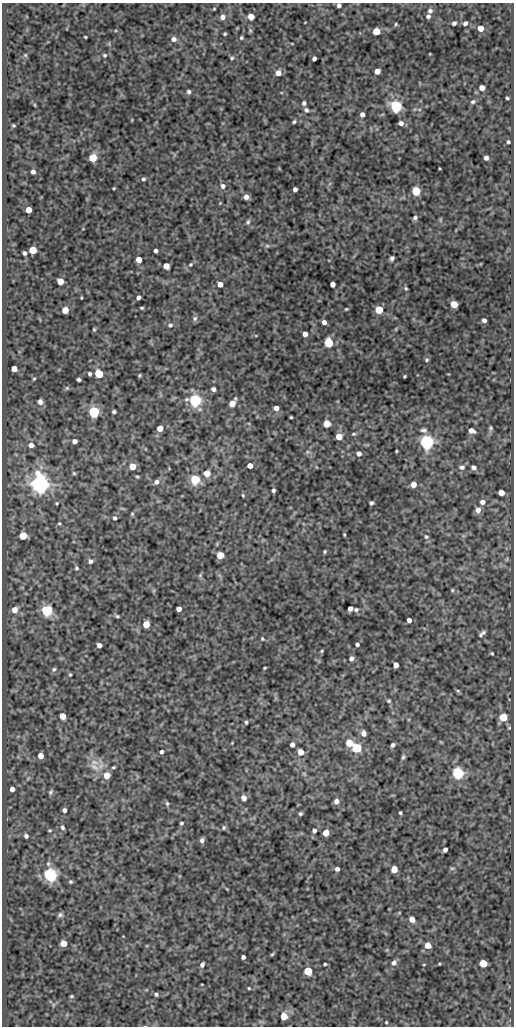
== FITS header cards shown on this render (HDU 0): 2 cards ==
NAXIS1  =                  512
NAXIS2  =                 1024

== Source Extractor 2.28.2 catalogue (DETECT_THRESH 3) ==
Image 512 x 1024 px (HDU 0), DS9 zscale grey, 1 PNG px = 1 image px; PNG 516 x 1028 px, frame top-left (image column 1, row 1024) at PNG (2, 3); no overlay
Background 76.1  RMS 0.49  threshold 1.47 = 3 sigma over >= 5 px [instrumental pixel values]
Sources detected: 220; all 220 listed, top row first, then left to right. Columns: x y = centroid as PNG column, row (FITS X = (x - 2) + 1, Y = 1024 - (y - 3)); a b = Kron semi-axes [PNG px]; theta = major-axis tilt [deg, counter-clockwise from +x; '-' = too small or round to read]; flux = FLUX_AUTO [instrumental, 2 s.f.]
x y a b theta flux
339 5 4 4 - 100
214 9 4 3 - 29
430 11 6 6 - 100
428 16 5 5 - 98
223 17 6 6 - 160
251 17 5 5 - 460
454 23 5 4 - 80
465 23 5 4 - 100
396 24 5 4 - 41
481 28 5 5 - 380
376 31 5 5 - 930
225 34 3 3 - 44
85 37 3 2 - 34
241 38 5 4 - 50
173 39 6 6 - 150
292 44 4 3 - 23
25 55 5 5 - 39
105 55 6 5 - 60
232 58 5 5 - 55
314 58 4 4 - 110
377 71 5 5 - 290
278 73 5 5 - 250
482 88 5 4 - 250
189 92 5 5 - 71
507 98 3 3 - 46
473 102 6 5 - 69
304 103 5 4 - 79
35 105 5 3 - 29
396 106 6 5 - 6000
306 110 6 5 - 72
362 114 5 4 - 130
294 122 4 4 - 51
401 123 5 5 - 130
13 125 3 2 - 31
508 142 4 3 - 50
93 158 5 5 - 1300
486 158 4 4 - 120
33 172 4 4 - 98
143 179 5 5 - 65
223 186 6 6 - 130
114 188 3 2 - 31
295 189 4 4 - 130
416 191 5 5 - 1900
246 197 5 4 - 180
220 203 4 4 - 25
28 210 5 4 - 460
415 218 5 5 - 80
248 222 8 5 63 72
267 246 6 5 - 56
33 250 5 5 - 950
156 251 4 4 - 76
24 253 4 3 - 87
392 258 5 4 - 94
139 259 5 4 - 390
190 264 5 5 - 44
166 266 5 5 - 310
60 281 5 5 - 480
220 284 5 4 - 240
332 284 4 4 - 210
406 288 5 4 - 49
138 297 4 4 - 100
454 304 5 5 - 650
142 308 4 3 - 41
346 309 3 3 - 37
65 310 5 5 - 640
379 310 5 5 - 1300
195 318 7 6 - 90
484 320 4 4 - 100
324 322 4 4 - 140
170 325 6 5 - 77
94 329 5 4 - 39
396 329 6 3 72 36
305 334 4 4 - 190
329 343 5 5 - 2100
427 360 5 5 - 54
14 369 5 4 - 320
89 374 4 3 - 71
99 374 5 5 - 1400
139 375 4 3 - 37
404 376 3 3 - 36
34 379 4 3 - 34
79 379 4 3 - 69
67 388 6 5 - 47
213 389 4 4 - 120
195 400 5 5 - 7600
40 402 6 5 - 120
232 403 7 5 56 400
276 408 5 4 - 190
94 412 5 5 - 5400
114 412 4 3 - 62
291 417 3 3 - 37
327 423 5 5 - 670
160 428 5 5 - 440
490 428 6 5 - 56
424 430 8 6 -6 86
471 431 6 4 -24 180
353 434 5 4 - 44
339 437 5 5 - 420
74 441 4 4 - 140
426 442 6 5 - 13000
31 445 6 5 - 150
396 451 3 2 - 31
307 452 6 4 45 57
359 454 4 4 - 140
132 466 5 5 - 560
250 466 5 4 - 240
462 467 7 6 - 100
474 467 6 5 - 100
74 473 5 4 - 44
207 473 5 5 - 570
137 476 4 4 - 37
195 480 5 5 - 2700
156 482 7 6 - 120
40 484 6 6 - 29000
413 484 5 5 - 300
273 490 4 3 - 75
501 493 5 5 - 320
243 495 4 3 - 36
482 502 5 5 - 150
57 503 4 3 - 37
371 503 4 3 - 62
478 510 7 6 - 180
132 514 5 4 - 39
115 518 5 5 - 64
59 523 4 4 - 41
344 535 3 2 - 33
23 536 5 5 - 830
426 537 6 6 - 69
325 552 3 3 - 43
220 555 5 5 - 720
507 559 6 4 71 39
90 561 6 5 - 86
76 568 5 5 - 53
200 575 6 5 - 49
452 590 5 4 - 40
350 608 4 4 - 170
179 609 4 4 - 220
14 610 5 5 - 330
356 610 6 5 - 71
47 611 5 5 - 5200
117 616 6 4 -10 53
409 620 4 4 - 150
146 624 5 5 - 710
483 632 7 6 - 72
481 635 5 5 - 47
262 639 5 4 - 42
357 644 4 4 - 74
99 645 4 4 - 150
322 651 4 3 - 37
492 653 3 3 - 38
351 658 5 5 - 130
396 665 5 4 - 250
265 668 3 2 - 32
54 669 6 5 - 65
70 675 4 3 - 41
458 691 6 4 -17 45
389 701 5 4 - 51
63 716 5 5 - 490
503 717 5 5 - 1100
246 722 5 4 - 54
364 733 6 5 - 180
441 742 5 4 - 28
232 743 2 2 - 24
349 743 5 5 - 810
292 745 4 4 - 150
393 745 4 3 - 84
357 748 5 5 - 2300
161 752 4 4 - 91
301 752 5 5 - 330
41 756 5 4 - 270
403 757 6 4 63 64
94 762 14 9 -10 330
94 767 17 8 -33 300
113 767 3 2 - 41
458 773 6 5 - 6200
304 774 6 4 -19 36
107 775 5 5 - 510
12 789 4 4 - 190
51 792 8 5 60 69
244 798 5 5 - 190
336 801 5 5 - 150
167 803 6 4 -64 54
64 810 4 4 - 100
400 813 3 3 - 46
300 814 4 4 - 57
181 823 3 3 - 48
62 827 7 5 -68 77
224 828 6 5 - 56
50 830 5 3 - 35
314 831 5 4 - 98
326 833 5 5 - 510
26 836 5 5 - 93
202 840 5 4 - 110
445 850 5 4 - 120
452 868 6 4 0 48
337 869 4 4 - 110
394 869 5 5 - 470
50 875 5 5 - 12000
71 882 5 4 - 45
227 889 5 3 - 24
60 915 7 6 - 76
412 919 5 4 - 320
63 943 5 5 - 450
428 945 5 5 - 350
272 954 5 4 - 39
243 957 4 4 - 91
394 963 7 6 - 140
483 963 5 5 - 820
325 964 3 3 - 48
424 964 4 2 - 25
439 964 4 3 - 30
202 965 6 4 63 98
308 971 5 5 - 1800
202 984 3 2 - 21
249 988 4 3 - 35
156 994 5 4 - 65
71 996 4 3 - 42
53 1005 6 4 72 41
284 1016 5 5 - 730
386 1022 4 3 - 33
At the frame edge (FLAGS 8, measured only in part): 1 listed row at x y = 339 5